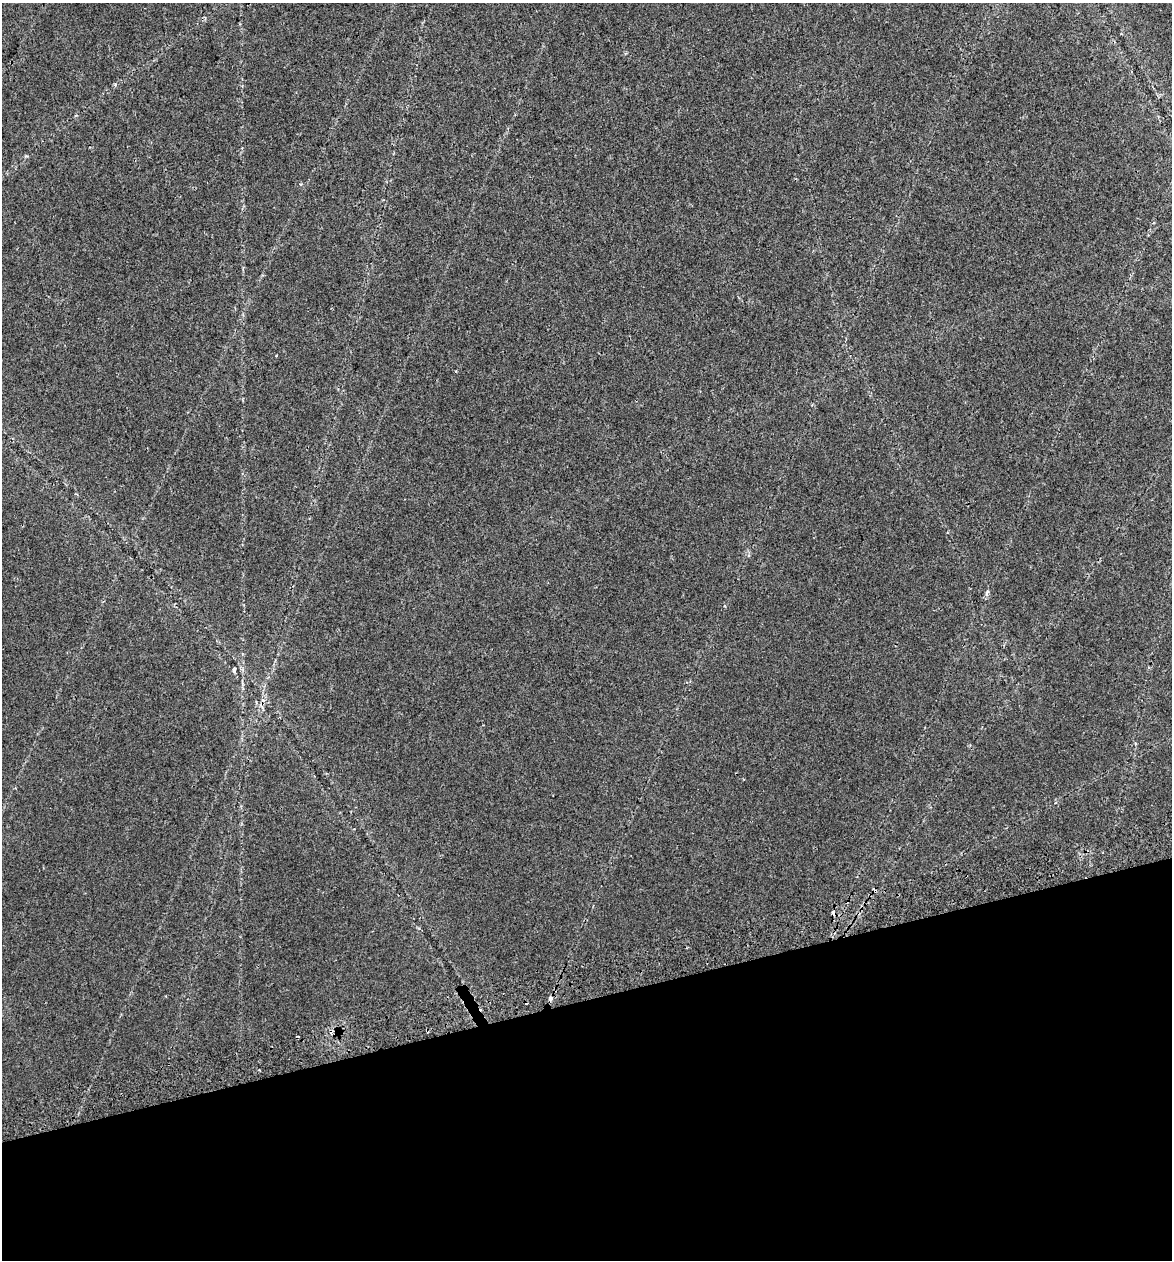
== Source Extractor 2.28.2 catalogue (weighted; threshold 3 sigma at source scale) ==
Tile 14 of 4 x 4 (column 2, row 4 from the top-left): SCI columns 1264-2433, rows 51-1308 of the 4915 x 5131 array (HDU 1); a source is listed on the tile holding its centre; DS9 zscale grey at full resolution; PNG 1174 x 1262 px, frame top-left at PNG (2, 3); no overlay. Shown black and unused: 21% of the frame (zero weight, under 2 of 3 exposures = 4% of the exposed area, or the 3 px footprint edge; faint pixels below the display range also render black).
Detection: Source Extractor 2.28.2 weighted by HDU 2 'WHT'; one run over the whole footprint, this tile lists its part. Background 0.0156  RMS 0.0048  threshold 0.0217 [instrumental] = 3 sigma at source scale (4.5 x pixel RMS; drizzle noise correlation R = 1.50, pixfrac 1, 0.0396/0.0396 arcsec/px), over >= 5 px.
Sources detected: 7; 3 cosmic-ray / hot-pixel residue — not listed; the other 4 listed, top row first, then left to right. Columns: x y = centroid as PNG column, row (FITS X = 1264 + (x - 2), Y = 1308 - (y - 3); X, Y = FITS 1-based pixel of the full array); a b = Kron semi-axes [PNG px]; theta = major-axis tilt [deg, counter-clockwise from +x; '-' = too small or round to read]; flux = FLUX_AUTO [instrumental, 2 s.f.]
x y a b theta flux
987 592 8 4 55 0.94
234 670 5 3 - 1.1
833 912 4 3 - 3.4
550 998 6 6 - 1.3
Overlapping masked pixels (flux is a lower limit): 1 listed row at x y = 833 912